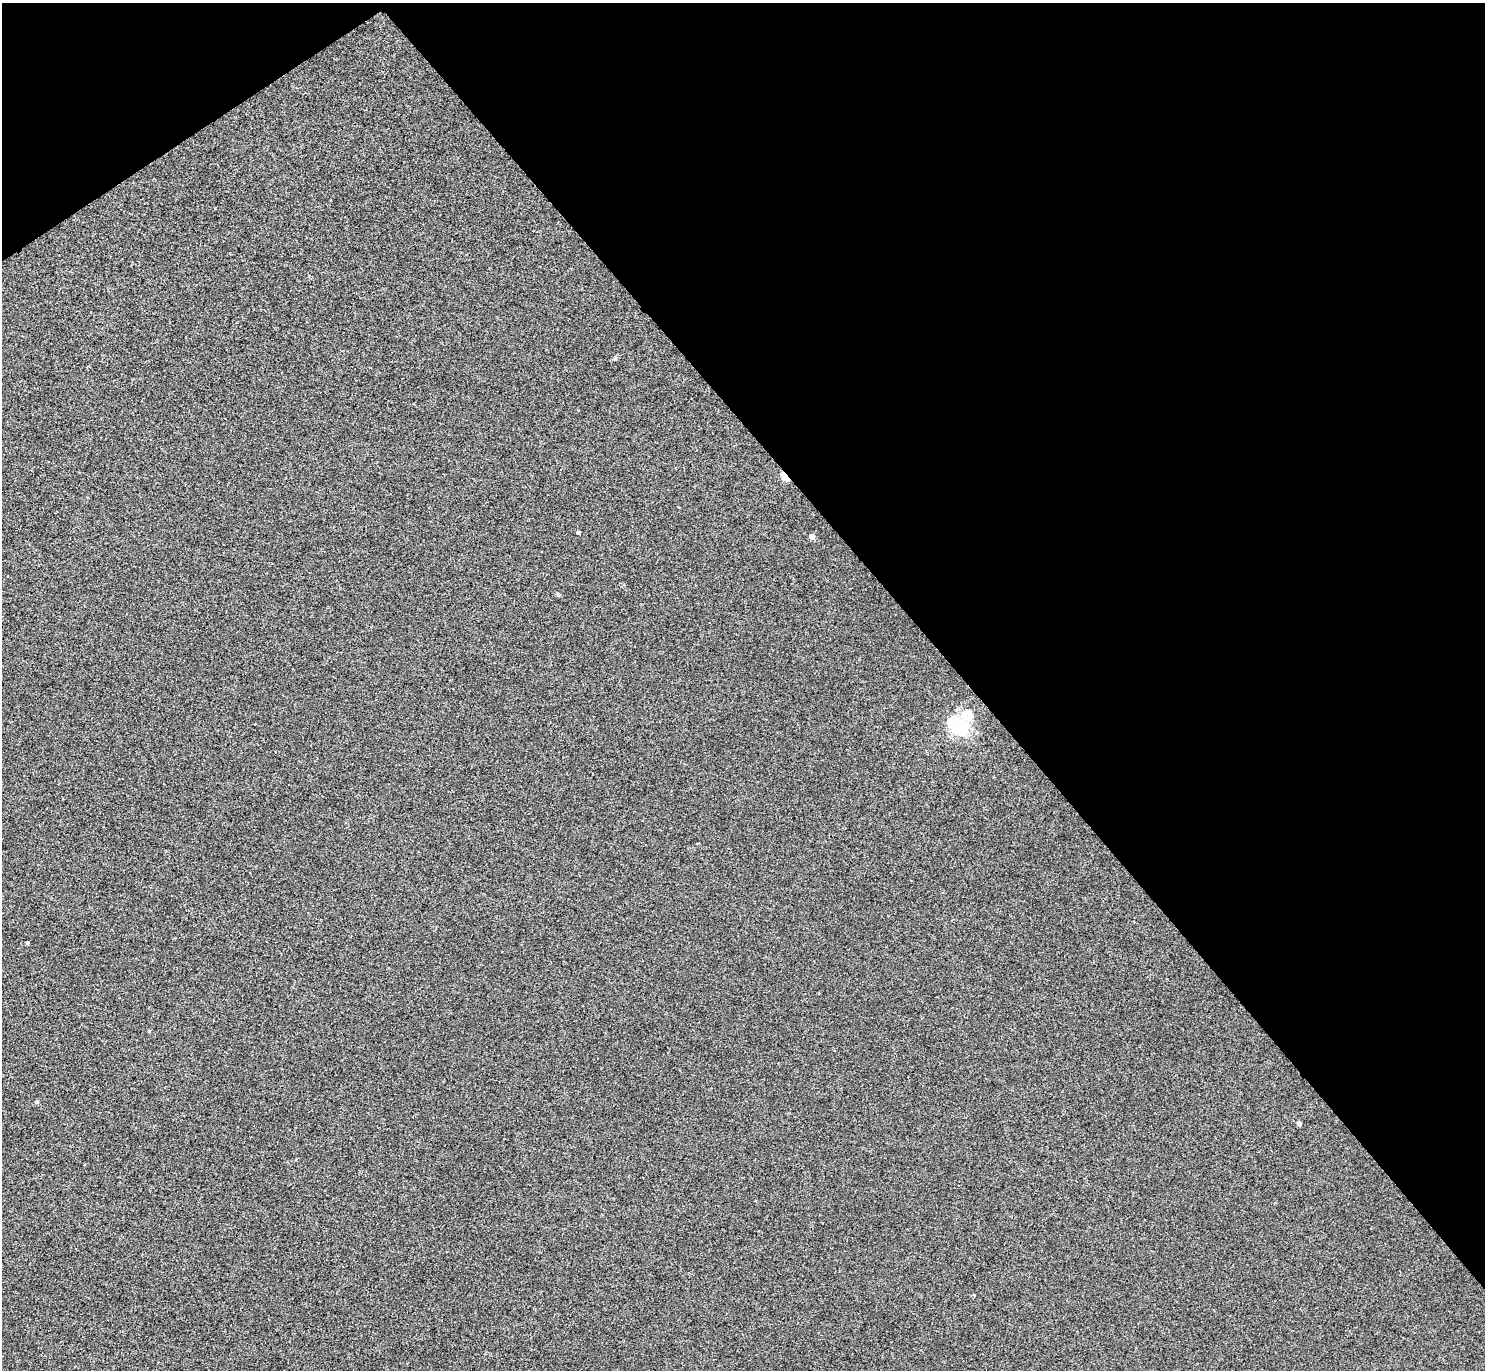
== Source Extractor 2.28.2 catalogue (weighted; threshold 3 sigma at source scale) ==
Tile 3 of 4 x 4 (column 3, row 1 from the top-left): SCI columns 2965-4447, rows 4263-5630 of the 5932 x 5928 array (HDU 1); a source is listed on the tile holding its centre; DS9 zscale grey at full resolution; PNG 1487 x 1372 px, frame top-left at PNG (2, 3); no overlay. Shown black and unused: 37% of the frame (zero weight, under 2 of 3 exposures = <1% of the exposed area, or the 3 px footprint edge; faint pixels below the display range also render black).
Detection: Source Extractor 2.28.2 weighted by HDU 2 'WHT'; one run over the whole footprint, this tile lists its part. Background 8.60e-04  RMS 0.0049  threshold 0.0222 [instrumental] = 3 sigma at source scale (4.5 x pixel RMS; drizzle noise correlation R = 1.50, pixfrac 1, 0.05/0.05 arcsec/px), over >= 5 px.
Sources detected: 10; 1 inside a brighter object's white glare — not listed; the other 9 listed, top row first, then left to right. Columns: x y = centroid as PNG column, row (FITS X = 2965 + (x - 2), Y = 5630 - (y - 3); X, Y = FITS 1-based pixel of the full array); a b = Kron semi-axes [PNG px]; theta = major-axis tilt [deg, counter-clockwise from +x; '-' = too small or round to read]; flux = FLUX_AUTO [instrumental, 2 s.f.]
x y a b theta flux
785 476 6 4 -55 21
578 532 4 3 - 1.1
812 536 5 4 - 3.1
558 594 5 4 - 0.88
961 727 10 6 66 150
27 943 3 3 - 0.64
37 1102 5 4 - 0.92
1299 1123 4 4 - 2.3
974 1295 4 3 - 0.46
Overlapping masked pixels (flux is a lower limit): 1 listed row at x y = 785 476